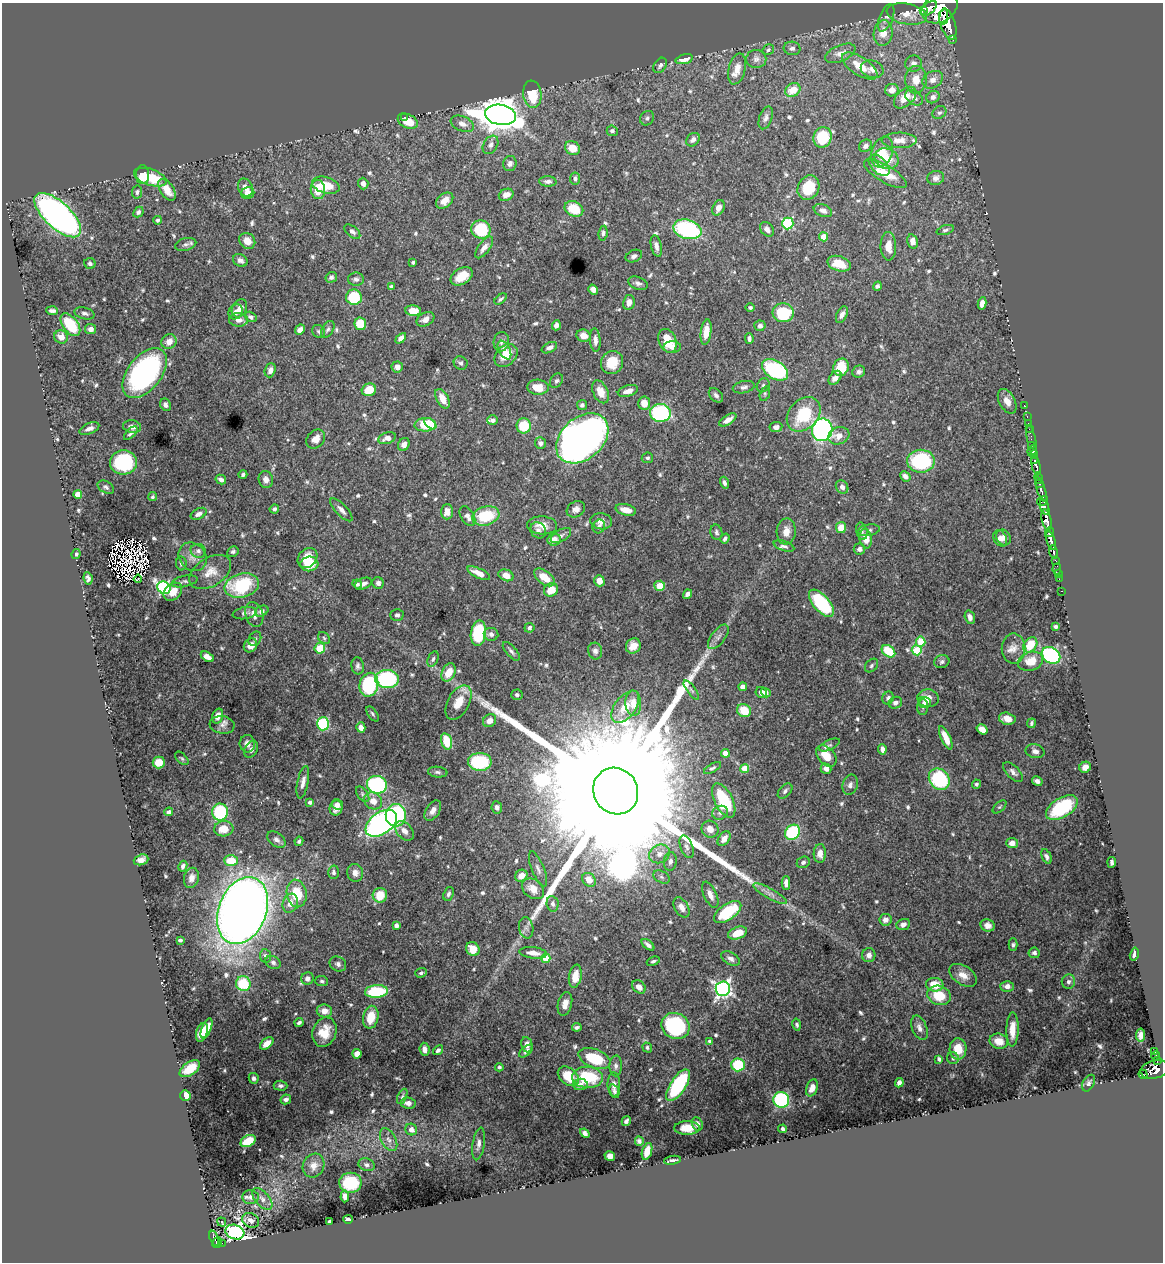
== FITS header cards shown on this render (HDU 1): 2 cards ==
NAXIS1  =                 1161
NAXIS2  =                 1260

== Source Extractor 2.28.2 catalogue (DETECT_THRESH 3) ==
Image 1161 x 1260 px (HDU 1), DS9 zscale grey, 1 PNG px = 1 image px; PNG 1165 x 1264 px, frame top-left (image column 1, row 1260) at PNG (2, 3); each listed source drawn as its Kron ellipse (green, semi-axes under 4 px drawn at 4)
Background 1.04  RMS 0.012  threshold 0.036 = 3 sigma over >= 5 px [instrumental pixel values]
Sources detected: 677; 12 with non-positive FLUX_AUTO (blend fragments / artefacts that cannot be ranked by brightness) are neither listed nor drawn; of the other 665, the 500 brightest by FLUX_AUTO listed and drawn (165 fainter detections omitted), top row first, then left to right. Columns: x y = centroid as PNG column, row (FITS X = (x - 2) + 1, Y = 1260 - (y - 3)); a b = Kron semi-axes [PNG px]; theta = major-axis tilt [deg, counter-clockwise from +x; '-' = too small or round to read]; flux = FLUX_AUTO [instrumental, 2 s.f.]
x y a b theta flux
929 8 10 5 41 1100
940 8 19 14 31 4900
923 11 2 2 - 3900
907 14 20 10 -11 10
944 17 8 4 81 1300
886 18 14 6 68 3.4
948 24 16 7 -72 3700
883 33 13 9 82 11
953 39 3 3 - 130
792 48 8 6 -6 2.7
768 50 6 5 - 1.6
840 53 16 8 24 5.7
684 59 9 4 15 9
756 59 10 9 - 3.2
914 63 8 8 - 4.9
660 65 8 6 57 2.8
860 66 20 9 -34 14
737 69 16 8 76 8.3
872 69 11 8 -16 4.9
916 80 14 10 88 11
933 80 11 8 29 7.2
793 90 8 6 31 13
892 90 7 6 - 6.5
532 94 14 9 -83 27
933 97 7 6 - 3.7
905 98 13 8 43 13
914 98 10 6 -35 3.9
939 113 7 6 - 2.1
500 115 15 10 -9 1800
404 117 3 2 - 1.8
647 118 8 6 56 2.5
766 118 12 6 71 3.4
408 121 10 7 -26 15
462 124 12 7 -23 5.2
612 131 5 5 - 2
822 137 10 9 - 28
693 140 7 6 - 3.5
899 140 17 8 0 6.5
490 145 10 7 59 3.4
866 146 7 6 - 3
572 148 8 6 -34 11
882 152 16 10 71 12
887 159 12 10 -22 12
510 163 7 7 - 3.3
879 165 13 7 -46 5.3
885 174 24 8 -30 17
143 175 9 6 89 18
150 177 17 8 -18 27
575 178 6 5 - 2.3
936 178 8 7 - 3.1
548 181 8 5 -3 3.4
363 184 6 5 - 4.1
326 185 14 8 -16 18
245 187 9 7 -64 5.8
808 188 13 10 62 25
167 190 12 6 -57 11
318 190 9 7 -83 18
137 192 6 5 - 1.9
248 193 7 6 - 8.1
506 195 7 6 - 6.9
445 201 10 6 38 7
718 208 8 5 62 5.3
574 209 10 7 -24 23
823 211 9 6 -22 4.2
138 212 6 4 47 2
58 215 29 13 -43 420
158 220 4 4 - 1.8
788 223 6 5 - 77
481 229 10 9 - 40
687 229 14 9 -16 90
767 229 8 6 -49 3.8
945 230 9 4 16 1.8
352 232 9 5 -40 3
603 233 7 4 81 2.1
823 237 4 4 - 12
247 241 8 7 - 8.5
913 241 7 5 -75 4.3
186 244 11 6 16 2.8
656 246 11 5 -77 4.4
888 246 14 8 -89 9.4
484 247 13 5 53 5.2
634 256 8 6 24 3
240 260 8 6 -27 2.9
413 262 3 3 - 1.5
90 263 5 5 - 2.2
839 264 12 7 -16 16
462 276 12 8 31 16
331 277 6 5 - 1.8
356 279 8 6 1 2.6
638 283 10 6 -21 2.9
877 286 5 4 - 1.9
392 287 4 4 - 4
593 289 5 4 - 4.5
354 297 8 8 - 34
501 299 7 4 39 1.7
629 302 7 6 - 5.9
982 303 6 4 79 6.1
239 308 9 7 60 5.8
750 308 5 4 - 1.6
52 311 6 3 -3 2.6
413 311 8 5 -3 15
236 312 8 6 53 4.2
85 313 10 5 -15 2.7
783 313 10 9 - 44
842 315 9 5 64 4
251 317 6 4 -34 1.9
425 319 9 6 29 5
238 320 9 6 -3 5.5
360 324 6 6 - 17
70 325 13 7 -53 39
556 325 5 4 - 4.3
760 326 6 5 - 2.5
91 329 5 5 - 4.6
328 329 9 5 58 2
300 330 5 4 - 4
319 331 7 6 - 1.9
706 332 13 5 83 11
583 336 7 6 - 5.9
61 337 7 6 - 7.4
401 338 6 4 45 4.4
749 339 5 4 - 2.5
595 340 12 5 -86 4
667 341 12 8 -68 20
169 342 8 7 - 7.8
501 342 10 7 77 3.5
672 347 8 6 3 4.6
549 348 8 5 26 3
504 350 10 5 -62 4.7
506 355 13 9 46 16
461 363 7 6 - 2
612 363 12 11 - 14
397 367 5 5 - 4.6
841 367 9 7 65 23
270 370 7 5 70 4.6
775 370 14 9 -32 85
859 372 6 6 - 2.4
145 373 29 17 52 170
835 378 8 5 51 5.4
556 381 8 6 54 1.9
763 385 7 6 - 1.9
538 387 11 7 -5 13
744 387 11 6 12 2.8
369 390 7 6 - 14
628 391 10 5 16 4.9
600 392 12 7 -65 8.9
765 394 8 5 72 1.6
716 395 8 6 -46 2.4
442 399 11 6 -60 11
1007 401 13 8 -61 7.4
644 403 6 6 - 9.2
165 405 6 5 - 2.9
582 405 5 5 - 2.7
1024 405 2 2 - 14
660 413 10 9 - 91
804 414 19 14 47 40
1027 417 3 2 - 28
493 420 5 5 - 3
728 420 10 4 33 5.4
1028 423 2 2 - 19
430 424 7 4 -41 9.2
425 425 11 6 2 31
524 426 7 7 - 25
132 427 9 6 -8 4.2
776 427 6 5 - 3.5
89 429 10 5 23 4
1029 429 2 2 - 8.8
822 430 11 10 - 260
131 433 8 3 45 2.1
839 436 11 8 19 7.3
387 438 9 5 20 5.9
582 438 29 21 42 620
316 439 10 8 46 7.4
1032 441 16 3 -78 120
540 443 6 5 - 3.3
404 444 7 5 63 4.3
1031 445 3 3 - 73
1032 451 6 3 67 510
1034 455 4 3 - 270
647 458 5 5 - 1.9
921 461 14 11 1 74
1034 461 3 2 - 300
123 462 13 12 - 67
1036 465 10 3 -77 1200
243 474 4 3 - 1.6
905 476 5 4 - 4
1038 478 6 3 -79 150
221 479 5 4 - 3.3
266 480 8 7 - 4.2
724 483 6 4 -71 2.4
1039 483 3 3 - 150
106 487 9 5 -29 2.2
842 487 7 6 - 3.7
1041 489 13 4 -72 920
78 495 4 4 - 17
152 497 5 4 - 1.6
1042 501 6 4 32 420
1044 507 8 3 -70 660
274 509 5 4 - 1.7
576 509 10 7 31 4.5
341 510 15 5 -46 5.1
626 510 10 5 -14 7.2
447 512 7 6 - 7
199 514 8 5 28 3.7
467 516 11 6 -59 4.5
486 516 14 9 15 34
1046 520 11 4 -77 1700
601 521 11 8 -7 5.9
542 525 15 9 -4 9
599 526 7 6 - 2.6
841 528 5 5 - 12
538 530 8 7 - 3.5
869 530 11 5 9 2.3
786 531 13 9 85 7.9
862 531 9 5 -74 2.1
716 532 8 6 -79 2.1
1049 532 5 3 - 580
561 535 11 5 29 3
1004 537 8 7 - 4.2
725 538 5 4 - 1.9
1000 538 9 6 -61 4.2
554 539 7 6 - 7.1
866 539 10 6 -82 11
1051 541 10 4 -71 1600
784 546 10 4 -18 2.3
859 549 5 5 - 3.5
198 551 7 7 - 2.9
233 552 6 5 - 2.1
1054 552 6 3 -74 440
76 554 5 4 - 1.7
192 557 15 13 -50 7.9
307 558 11 9 49 12
1055 560 3 2 - 94
181 563 7 5 -82 1.9
309 564 9 7 4 20
1057 569 5 3 - 64
210 572 23 14 32 12
479 573 12 5 -25 9.4
1058 574 3 2 - 11
506 575 8 5 -21 7.6
544 577 12 6 -36 15
88 578 6 4 -81 2.5
138 579 4 2 - 2
1059 579 2 2 - 17
184 581 13 5 12 2.5
599 581 6 5 - 6.6
378 583 6 5 - 2.9
357 584 5 4 - 1.8
363 584 9 5 23 3.8
242 585 17 12 15 57
660 586 5 5 - 10
164 588 7 6 - 130
551 590 7 6 - 13
1062 591 3 2 - 17
173 592 10 7 43 9.9
687 594 5 4 - 2.9
821 603 16 8 -49 64
262 611 7 5 26 2.9
245 613 12 6 9 3.3
254 614 13 8 -73 5.9
397 615 6 6 - 2.2
970 617 7 5 -72 3.9
1056 626 4 3 - 2.4
529 628 5 4 - 2.4
478 633 12 7 82 48
491 634 7 6 - 3.5
718 637 14 7 53 4.3
324 638 6 5 - 1.6
255 639 8 6 60 2
921 642 5 4 - 22
250 645 7 6 - 7.6
1030 645 8 6 55 20
633 646 8 7 - 7.6
320 648 5 5 - 26
1014 648 15 12 -89 8.1
917 650 5 5 - 33
511 651 11 5 -49 2.6
595 651 8 7 - 3.1
888 651 7 5 -37 28
1051 655 10 7 -34 120
207 657 7 4 -31 6.4
433 659 8 5 66 2
1031 661 13 9 16 15
942 662 8 6 20 2.2
358 666 8 6 -83 2.6
871 666 7 5 48 2
449 672 9 6 63 13
387 679 12 9 -3 90
369 685 12 9 76 70
743 687 4 4 - 7.4
691 690 11 4 -53 2.2
761 692 6 5 - 6
766 693 5 4 - 3.6
517 695 6 5 - 1.8
888 698 6 5 - 1.8
928 698 11 9 -7 7.6
458 702 19 10 61 15
633 703 13 8 -88 9.7
895 703 7 5 24 3.4
924 703 6 5 - 2.4
625 707 19 10 53 16
923 707 8 5 86 2
744 711 7 6 - 21
372 714 9 4 -54 1.6
218 716 7 5 72 7
1007 719 8 6 -13 6.1
490 721 7 6 - 7.1
1031 723 5 3 - 1.7
323 724 6 6 - 64
222 725 12 9 -8 4.6
361 727 5 4 - 4.5
982 729 6 4 -34 7.3
946 738 12 4 -65 11
447 741 8 5 -74 23
247 744 9 7 -86 4.4
829 745 11 5 24 2.3
251 749 9 6 59 3.5
882 749 5 4 - 4.7
1035 751 9 7 -12 3.9
725 753 4 4 - 11
826 756 12 8 -49 13
182 758 8 5 -45 1.5
159 762 6 6 - 12
480 762 12 9 -1 56
1085 767 6 5 - 4.7
712 768 9 4 30 1.8
745 769 4 4 - 18
826 769 5 5 - 4.4
438 772 10 5 -6 2.1
1013 772 12 6 -46 3.5
939 779 11 9 -49 75
1037 781 5 4 - 3.2
303 782 16 5 78 4.7
976 784 4 4 - 1.8
377 785 10 9 - 98
850 785 10 7 73 3.5
616 791 24 22 -60 130000
785 791 9 5 47 2.6
363 794 9 5 -53 1.8
724 800 18 9 -63 52
373 801 9 8 - 7.4
310 802 3 3 - 2.4
338 804 6 5 - 2.8
497 807 6 5 - 2.8
999 807 8 4 42 1.5
336 808 7 6 - 5.8
1062 808 18 9 32 52
433 811 11 6 57 4.6
169 812 5 4 - 2.3
220 812 8 8 - 53
720 813 8 6 24 2.7
396 815 11 10 - 110
381 823 18 10 35 280
224 829 9 7 5 13
710 829 9 8 - 7.4
404 831 11 7 -49 5.5
793 832 8 7 - 62
724 839 8 5 53 5.8
276 840 10 6 -36 3.4
299 841 4 4 - 1.7
1012 843 6 5 - 5.5
687 847 12 6 -69 3.5
820 853 9 6 87 6.6
659 854 11 9 31 6.2
1046 856 8 4 -67 2.4
141 860 7 5 19 4.6
231 861 7 5 -1 20
670 861 9 6 84 3.2
803 862 7 5 21 2
1112 862 5 3 - 2
183 866 5 4 - 2.7
538 869 19 6 -68 4.1
333 872 7 5 -88 2.3
355 873 9 8 - 5.3
521 876 6 5 - 8.8
661 877 9 5 -27 2.1
191 878 10 7 75 4.6
589 880 7 6 - 7.8
786 883 7 4 -89 3.7
533 889 12 9 -38 11
297 893 14 10 -80 25
448 894 7 5 69 2.2
770 894 19 5 -29 4.8
380 895 7 7 - 16
710 895 14 6 -66 6.2
290 903 10 7 70 7
553 904 8 6 -81 3
681 907 11 6 -61 5.9
242 911 35 24 68 1100
728 912 16 8 35 42
885 920 6 6 - 3.9
903 924 7 5 22 3.2
396 925 4 4 - 3.8
988 925 7 6 - 4.4
526 928 11 7 -79 3.9
737 933 10 6 20 14
180 940 4 3 - 1.7
648 945 7 4 -39 2.9
1013 945 6 4 89 1.6
473 949 7 6 - 11
533 953 14 5 -6 7.9
1034 953 5 5 - 2.4
1134 954 6 3 75 2.7
869 955 7 6 - 4.8
265 956 7 5 -81 2.2
546 958 4 4 - 26
731 959 10 6 -30 3.4
653 961 7 4 21 1.7
273 962 8 6 -26 2.3
338 964 9 7 -31 3
421 973 6 4 19 1.8
963 975 15 9 -34 8.5
575 976 11 6 79 12
307 978 6 6 - 3.2
322 981 6 5 - 1.8
1068 982 7 6 - 2.8
243 984 7 7 - 27
935 985 9 7 -9 17
1007 986 7 5 -1 4.3
639 987 7 6 - 5.6
723 989 7 7 - 300
376 991 11 6 5 46
939 995 12 9 -18 23
565 1004 12 7 76 7.1
324 1011 8 6 -11 7.2
371 1017 11 7 78 16
299 1022 4 3 - 1.9
797 1025 6 4 -77 1.9
676 1026 14 12 -28 82
577 1027 5 4 - 2.1
207 1028 11 4 69 13
919 1028 13 7 -69 4.8
1012 1030 17 6 89 11
202 1032 10 5 74 12
324 1032 15 11 70 16
1141 1035 6 4 81 3.8
709 1041 3 3 - 1.8
999 1041 9 7 -14 8.9
267 1043 8 5 41 6.6
527 1045 8 5 -80 5.7
647 1047 5 4 - 1.7
424 1049 6 5 - 3.7
958 1049 10 8 88 12
438 1050 5 4 - 2.3
526 1051 8 4 41 2.3
1154 1052 4 3 - 170
357 1054 4 4 - 10
1156 1056 4 3 - 220
594 1058 17 9 -21 33
953 1058 6 6 - 1.7
939 1059 4 3 - 1.7
1157 1061 3 2 - 100
738 1065 7 6 - 40
616 1066 10 6 87 3.1
499 1067 4 4 - 1.9
190 1069 11 6 35 16
1155 1069 14 9 14 1400
1143 1074 4 3 - 35
568 1076 12 8 -38 17
588 1077 15 10 -3 40
254 1078 5 5 - 2.2
899 1083 5 4 - 2.8
1089 1083 9 5 61 2.3
580 1084 7 6 - 3.4
614 1084 12 6 90 4.3
678 1085 18 7 57 73
281 1086 7 5 -2 2
812 1088 9 5 70 7.7
614 1091 7 4 -68 1.8
185 1095 5 5 - 8.7
402 1096 8 4 65 1.6
286 1099 5 4 - 3.3
781 1100 8 7 - 120
408 1103 7 6 - 3.9
626 1121 5 3 - 1.9
697 1124 7 5 -66 3
687 1128 12 7 0 9.7
783 1129 4 3 - 2.1
411 1130 6 5 - 5.6
585 1133 5 4 - 2.8
389 1140 12 7 -61 4.9
248 1141 8 5 29 18
639 1141 4 4 - 2.1
479 1144 16 6 81 4.1
647 1151 9 5 72 8.4
610 1156 5 4 - 5.2
672 1160 8 3 9 2
366 1165 8 6 -18 2.5
314 1166 12 10 62 6.2
350 1183 11 10 - 32
345 1196 6 4 85 4.5
251 1197 8 7 - 3.1
262 1199 13 7 -49 4.3
348 1219 5 3 - 2.7
250 1220 9 7 -28 4.5
222 1222 5 3 - 3.4
330 1222 4 3 - 1.5
235 1232 9 7 -18 260
214 1238 8 3 -73 140
217 1242 6 3 59 110
222 1243 2 2 - 10
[165 fainter detections neither listed nor drawn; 12 non-positive-flux detections neither listed nor drawn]